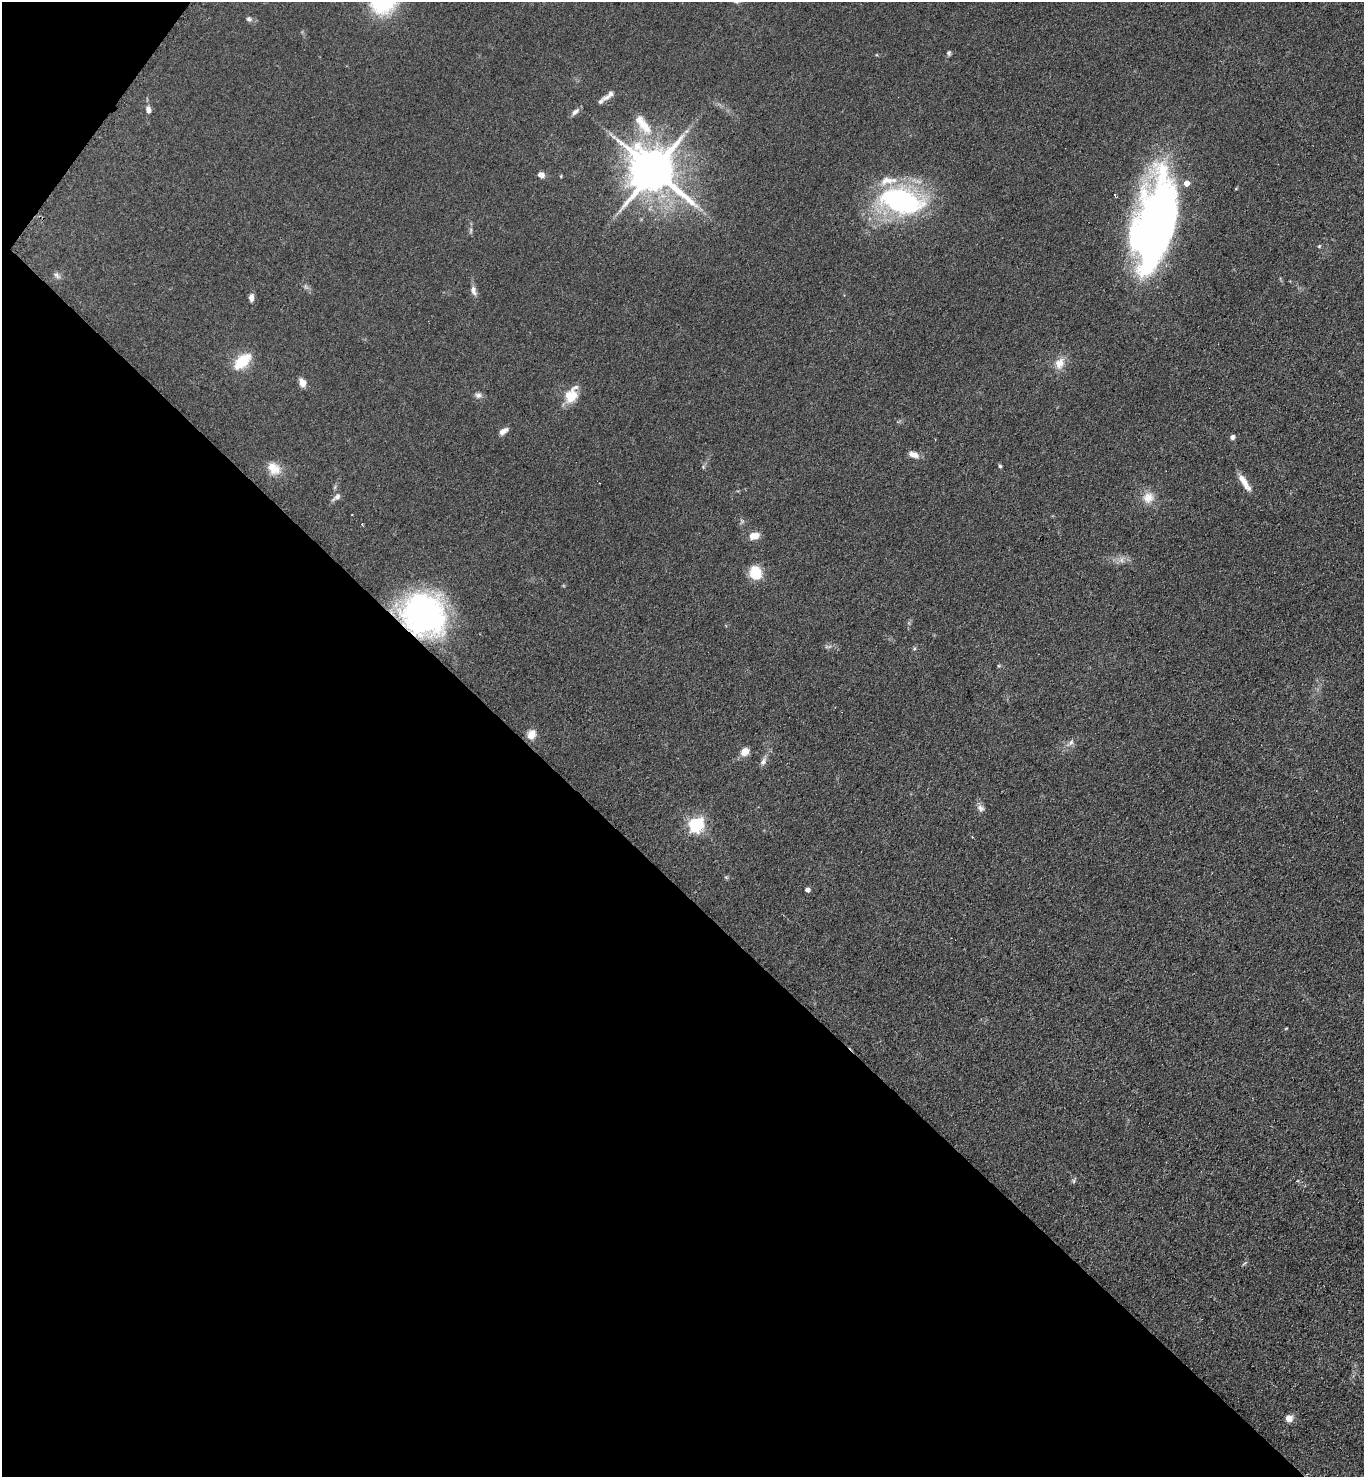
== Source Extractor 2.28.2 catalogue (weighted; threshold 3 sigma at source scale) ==
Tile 9 of 4 x 4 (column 1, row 3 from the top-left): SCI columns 372-1733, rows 1543-3017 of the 6052 x 6034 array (HDU 1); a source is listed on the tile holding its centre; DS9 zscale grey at full resolution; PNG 1366 x 1479 px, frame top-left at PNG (2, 2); no overlay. Shown black and unused: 41% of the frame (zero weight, under 3 of 4 exposures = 7% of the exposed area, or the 3 px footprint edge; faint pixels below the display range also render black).
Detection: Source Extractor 2.28.2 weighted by HDU 2 'WHT'; one run over the whole footprint, this tile lists its part. Background 0.0831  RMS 0.0073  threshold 0.033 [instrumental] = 3 sigma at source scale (4.5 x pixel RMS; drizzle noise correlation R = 1.50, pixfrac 1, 0.05/0.05 arcsec/px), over >= 5 px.
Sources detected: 60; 2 inside a brighter object's white glare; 1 cosmic-ray / hot-pixel residue — not listed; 7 inside a brighter listed object's ellipse — not listed separately; the other 50 listed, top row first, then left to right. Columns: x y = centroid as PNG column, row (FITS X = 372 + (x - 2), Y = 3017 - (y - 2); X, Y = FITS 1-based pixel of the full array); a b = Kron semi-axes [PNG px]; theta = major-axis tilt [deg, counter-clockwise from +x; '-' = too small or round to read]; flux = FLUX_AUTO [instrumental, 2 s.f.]
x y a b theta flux
249 19 7 6 - 1.8
949 53 6 5 - 1.4
606 98 10 7 23 2.6
148 110 9 6 -85 3.4
575 112 12 6 40 2.7
644 126 26 13 -56 18
687 131 7 4 70 1.6
653 171 13 12 - 3600
541 175 7 6 - 4.5
1115 195 3 3 - 1
901 201 41 23 -13 140
1153 219 82 39 76 380
470 230 8 4 81 1.5
1319 246 5 4 - 0.89
57 275 10 6 -61 2.4
473 290 14 7 -74 3.6
251 298 9 5 85 3.5
242 361 20 11 42 23
1060 363 17 12 67 8.4
302 383 10 7 -66 5.1
478 395 9 8 - 2.8
573 395 20 11 -7 11
503 431 12 6 32 4.1
1232 437 6 5 - 2.3
914 454 13 6 -20 5.3
1000 466 4 4 - 1.1
703 467 5 5 - 1.1
274 468 20 14 -43 11
1245 483 25 7 -57 7.7
337 496 9 7 50 3
1148 498 15 14 - 9.4
754 536 12 8 16 7.5
1122 560 9 7 -79 3.2
755 573 14 11 -69 21
424 615 46 39 -40 170
826 647 5 5 - 1.1
914 649 6 3 19 0.91
531 734 11 9 68 7.2
1071 743 10 6 46 2.8
745 752 7 6 - 11
763 761 12 6 61 3.1
980 808 11 8 -33 3
696 825 6 6 - 180
973 837 3 2 - 0.72
726 877 5 5 - 1
807 890 5 4 - 3
1286 1028 5 3 - 0.56
1074 1181 6 4 89 1.2
1244 1263 9 2 40 0.94
1289 1418 7 7 - 5.7
Overlapping masked pixels (flux is a lower limit): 1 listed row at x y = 424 615